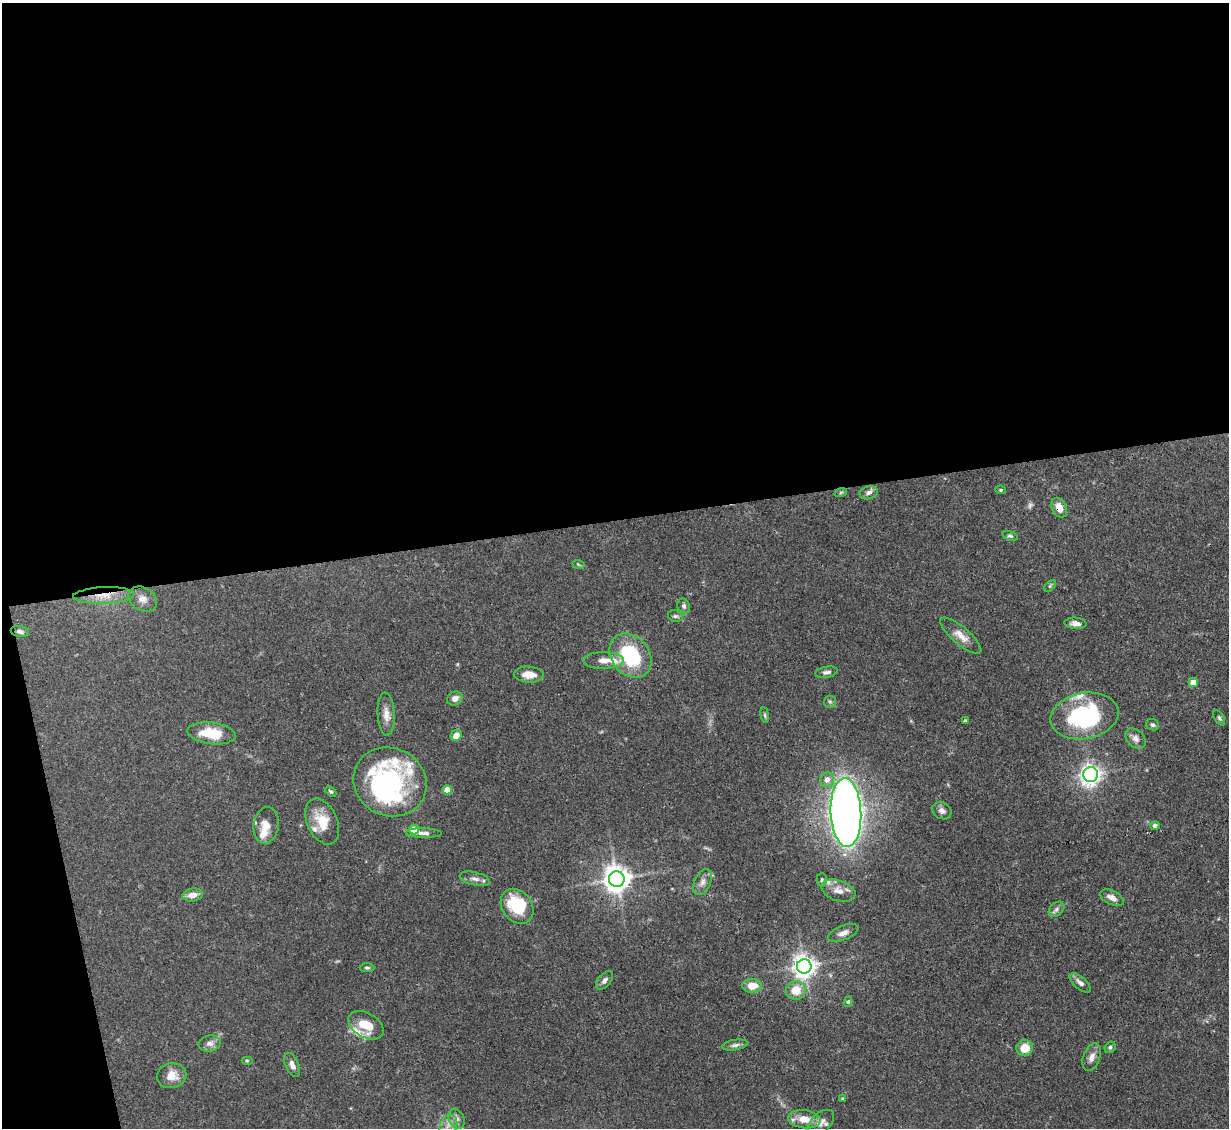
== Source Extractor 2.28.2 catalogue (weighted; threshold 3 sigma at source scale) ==
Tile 1 of 4 x 4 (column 1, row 1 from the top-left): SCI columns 1-1227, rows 3626-4751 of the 4908 x 4884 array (HDU 1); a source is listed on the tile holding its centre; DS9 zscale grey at full resolution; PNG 1231 x 1130 px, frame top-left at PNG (2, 3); each listed source drawn as its Kron ellipse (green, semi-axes under 4 px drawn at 4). Shown black and unused: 48% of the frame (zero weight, under 3 of 4 exposures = <1% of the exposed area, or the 3 px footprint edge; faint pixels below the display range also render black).
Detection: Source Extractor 2.28.2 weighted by HDU 2 'WHT'; one run over the whole footprint, this tile lists its part. Background 0.11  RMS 0.004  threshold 0.0182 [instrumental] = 3 sigma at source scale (4.5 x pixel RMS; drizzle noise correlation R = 1.50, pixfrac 1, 0.05/0.05 arcsec/px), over >= 5 px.
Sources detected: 85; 1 too faint to see at this stretch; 2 inside a brighter object's white glare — neither listed nor drawn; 9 inside a brighter listed object's ellipse — not listed separately; the other 73 listed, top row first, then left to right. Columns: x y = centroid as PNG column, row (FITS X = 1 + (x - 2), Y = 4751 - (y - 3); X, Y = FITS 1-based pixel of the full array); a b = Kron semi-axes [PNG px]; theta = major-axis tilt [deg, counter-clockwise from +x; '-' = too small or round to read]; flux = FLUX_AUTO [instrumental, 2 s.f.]
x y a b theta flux
1001 490 5 4 - 0.59
841 492 6 4 19 0.61
869 493 9 6 15 1.9
1059 508 10 7 -64 4.1
1010 536 8 4 -17 0.7
578 564 6 3 -19 0.54
1050 586 7 4 45 0.6
104 595 30 8 3 7.3
143 599 15 11 -30 3.3
684 606 7 6 - 1
675 616 7 5 -13 0.88
1075 623 11 5 -5 2.2
20 631 9 5 -8 1.4
961 636 26 8 -40 4.8
630 656 24 19 -50 29
604 660 20 8 1 3.9
826 672 11 5 9 1.5
529 675 15 8 -3 4.6
1193 682 5 4 - 6.3
455 698 8 6 29 2.1
830 702 6 5 - 0.81
386 714 21 8 -87 3.9
765 715 8 4 -81 0.63
1084 716 34 23 10 42
1219 718 8 4 -58 0.83
965 721 4 3 - 0.8
1153 725 7 5 -24 0.99
211 733 24 10 -7 12
456 735 6 5 - 3.5
1136 739 12 8 -46 2.2
1091 775 7 7 - 190
827 779 7 7 - 3
390 782 37 34 -26 41
447 790 4 4 - 6.3
331 791 6 4 -43 0.65
942 811 10 8 -32 1.9
846 813 34 15 -87 430
322 822 24 15 -66 8.9
266 825 18 12 81 5.4
1155 825 5 4 - 1.3
414 830 5 5 - 7.6
424 833 18 5 -1 1.8
475 879 15 6 -14 2.2
617 879 8 8 - 480
822 880 6 5 - 0.67
702 882 14 8 63 2.4
838 891 17 10 -18 3.9
193 895 10 6 7 3
1112 898 13 6 -26 2.6
517 906 19 14 -52 21
1056 909 9 6 43 1.3
843 933 16 7 21 2.4
804 966 7 7 - 330
367 968 7 4 0 0.74
604 980 11 6 49 1.5
1080 983 13 6 -42 1.9
752 986 10 7 1 5.6
796 990 10 9 - 6.4
848 1002 5 4 - 0.72
366 1025 19 12 -31 9.7
210 1043 11 8 8 2.2
735 1045 13 5 9 1.5
1110 1047 6 5 - 0.79
1025 1048 8 8 - 6.8
1092 1057 14 8 70 2.9
247 1060 6 4 0 0.45
292 1065 13 6 -66 2.4
172 1076 15 12 14 5.5
843 1099 3 3 - 0.55
457 1119 10 7 -68 2
804 1119 16 9 -6 6
821 1122 15 9 43 2.8
448 1125 11 8 61 2.8
Overlapping masked pixels (flux is a lower limit): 2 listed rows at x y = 1059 508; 104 595